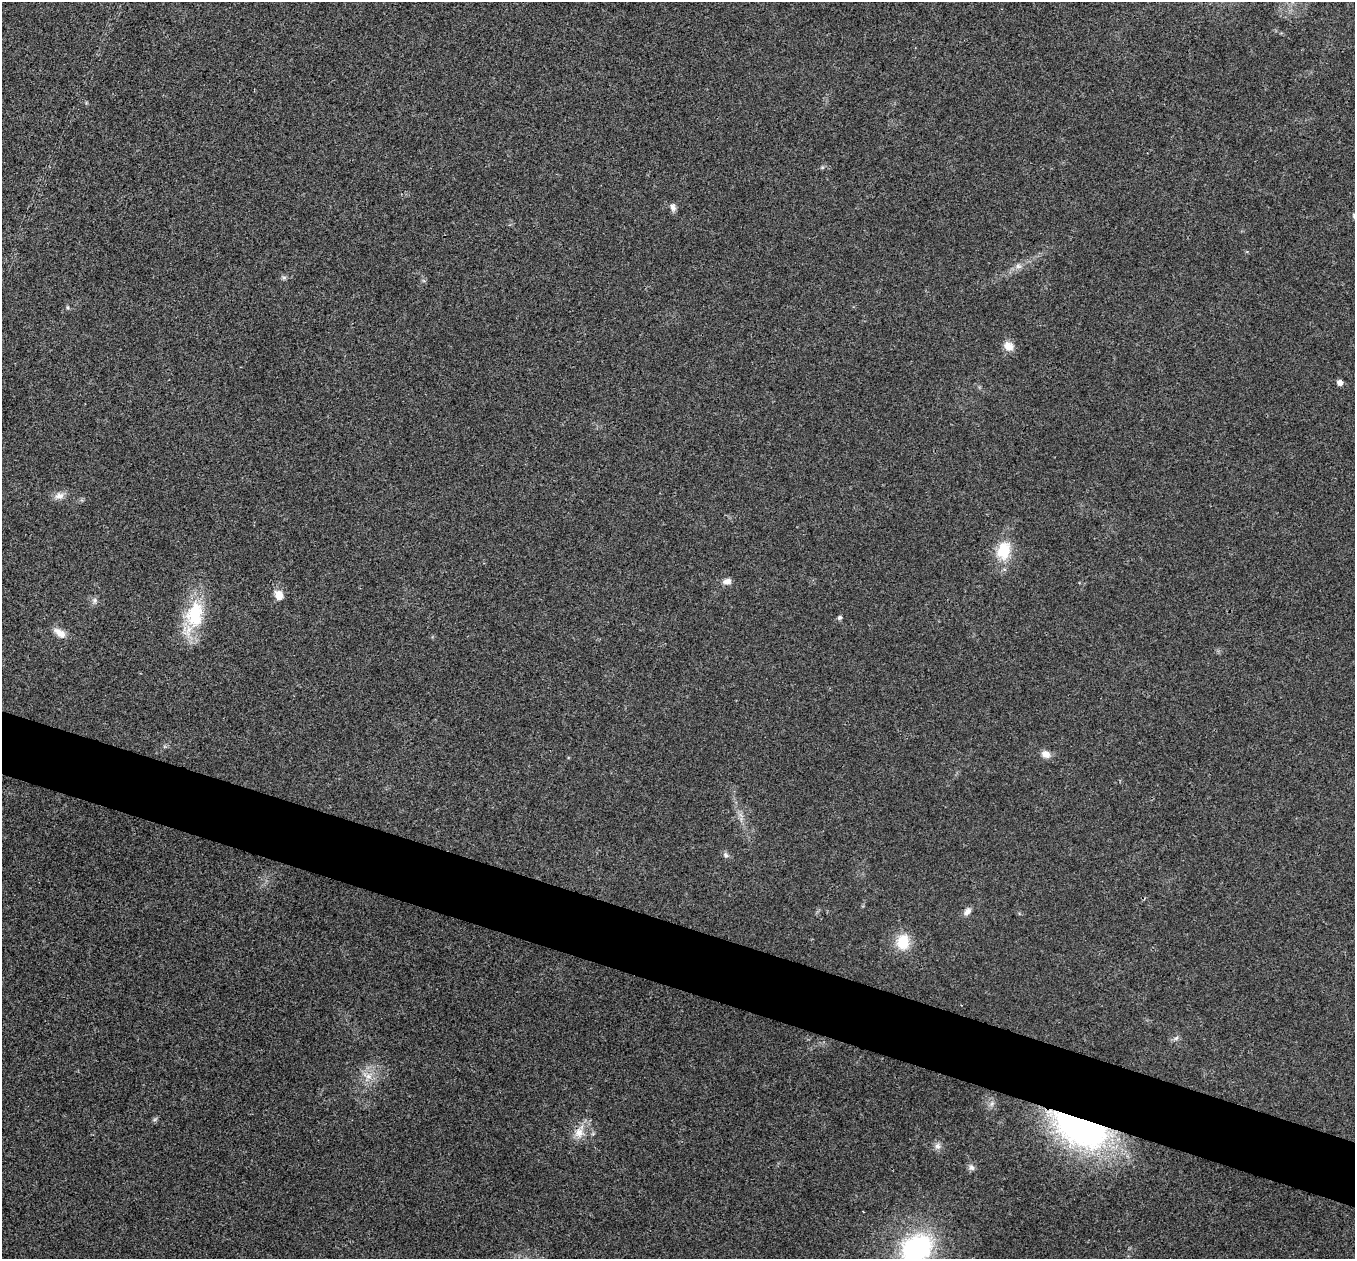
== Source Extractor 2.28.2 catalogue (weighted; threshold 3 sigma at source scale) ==
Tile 6 of 4 x 4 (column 2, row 2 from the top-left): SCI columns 1355-2707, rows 2651-3907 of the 5419 x 5431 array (HDU 1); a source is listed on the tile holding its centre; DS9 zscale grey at full resolution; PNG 1357 x 1261 px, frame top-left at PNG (2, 2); no overlay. Shown black and unused: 5% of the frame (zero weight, under 3 of 4 exposures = <1% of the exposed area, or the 3 px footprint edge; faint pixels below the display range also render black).
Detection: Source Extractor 2.28.2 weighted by HDU 2 'WHT'; one run over the whole footprint, this tile lists its part. Background 0.021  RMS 0.004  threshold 0.0182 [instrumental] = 3 sigma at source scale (4.5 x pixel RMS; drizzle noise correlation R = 1.50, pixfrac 1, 0.05/0.05 arcsec/px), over >= 5 px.
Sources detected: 27; all 27 listed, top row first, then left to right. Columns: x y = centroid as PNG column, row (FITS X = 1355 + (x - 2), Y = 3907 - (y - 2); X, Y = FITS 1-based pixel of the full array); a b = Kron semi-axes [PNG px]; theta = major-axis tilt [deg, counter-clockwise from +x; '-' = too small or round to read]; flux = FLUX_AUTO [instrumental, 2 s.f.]
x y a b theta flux
673 207 10 7 -73 1.6
1018 266 9 6 -16 1.5
284 278 6 6 - 0.8
68 308 6 4 -46 0.53
1008 346 13 11 -39 3.7
1340 383 5 5 - 2.4
59 496 14 9 4 2.7
1004 551 26 18 73 12
727 581 12 8 6 2.1
279 595 11 9 -71 3.8
95 600 8 7 - 1.3
195 615 38 24 80 22
840 617 5 5 - 0.95
60 633 18 9 -35 3.7
1046 754 11 9 -16 2.9
725 855 9 6 -43 1.2
967 912 10 7 43 2.1
903 942 22 17 83 9.1
1176 1038 7 5 46 1
368 1076 10 8 -11 3
992 1103 7 4 72 1
155 1119 6 4 19 0.62
1081 1128 46 24 -25 160
579 1133 15 13 81 5
937 1146 9 9 - 1.8
971 1167 9 7 -63 1.4
916 1248 33 25 33 58
Overlapping masked pixels (flux is a lower limit): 2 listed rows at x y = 1081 1128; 579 1133
Isophote crosses this tile's border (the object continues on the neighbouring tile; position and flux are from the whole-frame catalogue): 1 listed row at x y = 916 1248